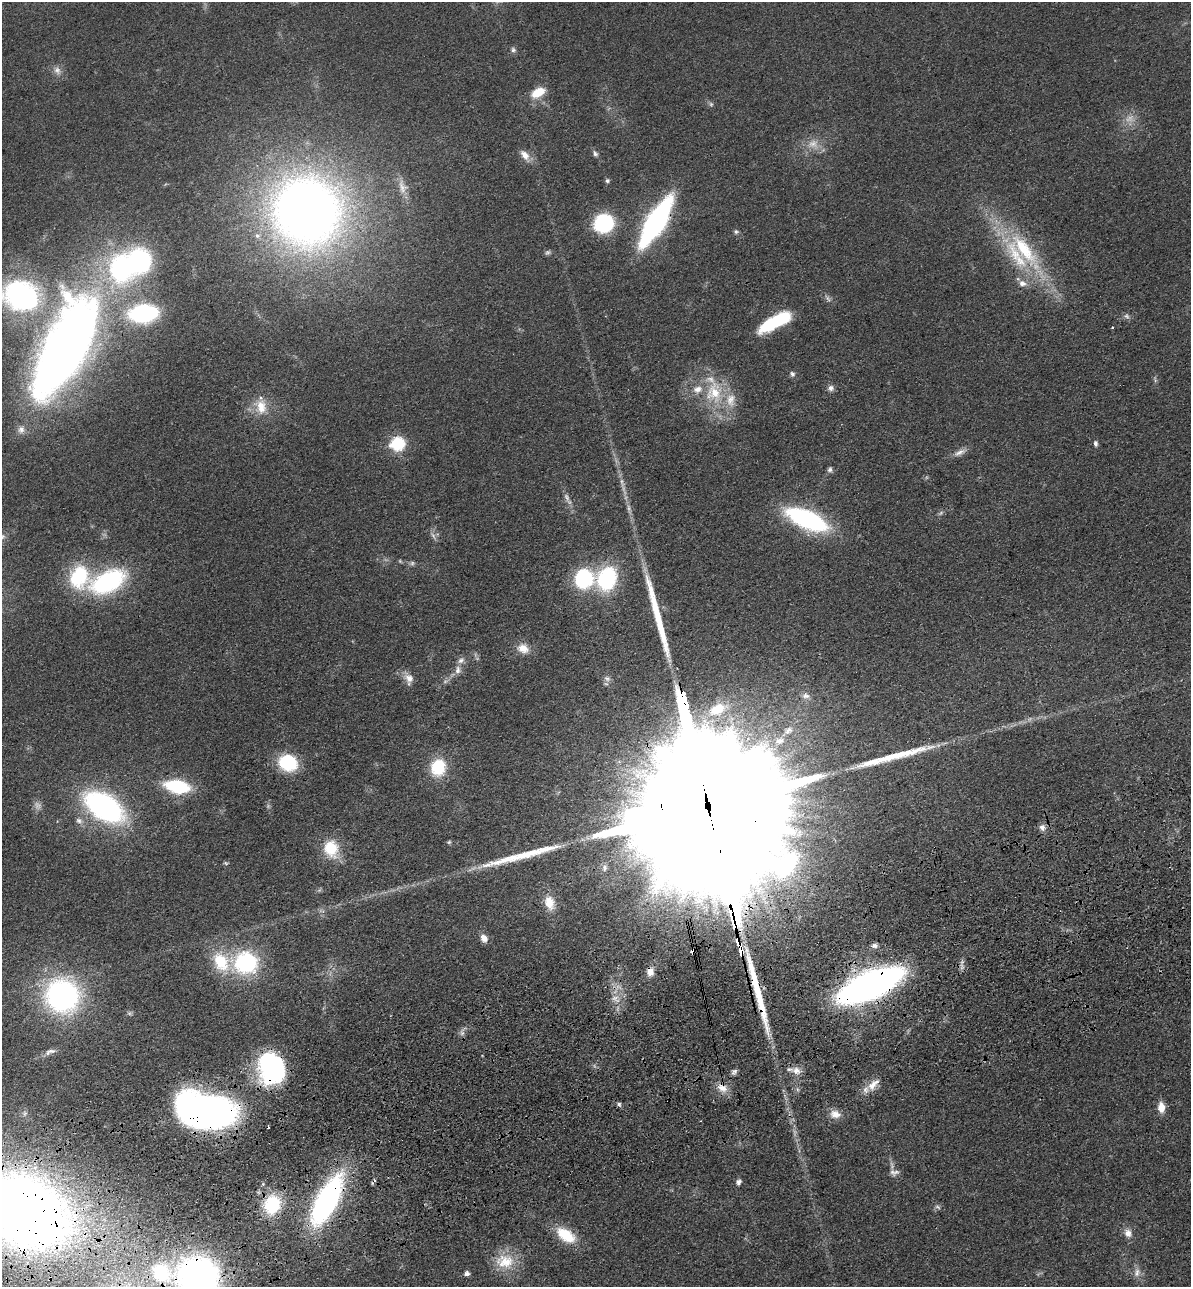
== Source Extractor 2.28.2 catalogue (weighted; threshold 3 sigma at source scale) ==
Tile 7 of 4 x 4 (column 3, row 2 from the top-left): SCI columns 2675-3863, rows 2683-3967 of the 5229 x 5365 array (HDU 1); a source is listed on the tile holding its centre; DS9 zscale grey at full resolution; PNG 1193 x 1289 px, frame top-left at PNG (2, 2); no overlay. Shown black and unused: <1% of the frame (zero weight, under 3 of 4 exposures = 6% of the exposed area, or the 3 px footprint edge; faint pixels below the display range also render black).
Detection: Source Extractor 2.28.2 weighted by HDU 2 'WHT'; one run over the whole footprint, this tile lists its part. Background 0.0462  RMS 0.0058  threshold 0.0259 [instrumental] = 3 sigma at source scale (4.5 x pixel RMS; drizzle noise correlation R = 1.50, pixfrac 1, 0.05/0.05 arcsec/px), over >= 5 px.
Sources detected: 116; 11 too faint to see at this stretch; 2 inside a brighter object's white glare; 4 cosmic-ray / hot-pixel residue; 5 long thin detections or spike segments (spike, bleed or trail) — not listed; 10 inside a brighter listed object's ellipse — not listed separately; the other 84 listed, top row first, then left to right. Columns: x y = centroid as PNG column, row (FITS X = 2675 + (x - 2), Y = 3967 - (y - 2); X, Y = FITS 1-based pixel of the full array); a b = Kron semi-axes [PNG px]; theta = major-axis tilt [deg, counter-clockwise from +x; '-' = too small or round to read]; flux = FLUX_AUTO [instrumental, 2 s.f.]
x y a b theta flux
513 50 7 6 - 1.4
57 70 12 9 -59 3.5
538 92 15 9 29 12
813 144 15 13 -7 7.2
595 154 8 6 -52 1.6
525 155 16 9 -52 5
607 181 6 5 - 1.2
402 187 21 10 -72 6.2
307 211 64 61 -51 590
656 222 33 11 59 210
604 223 14 13 - 63
736 232 7 5 -76 1.2
1024 249 60 20 -54 52
120 268 29 22 -81 84
1022 283 10 8 -15 3.9
21 295 37 28 -16 130
143 313 18 11 5 99
775 322 33 10 29 42
1112 327 3 2 - 0.71
66 347 87 35 64 670
792 374 8 6 -40 1.7
831 388 8 7 - 2.3
714 392 33 25 84 30
261 407 22 14 -82 12
21 429 11 11 - 4.2
397 443 7 6 - 95
1095 443 7 5 -88 1.6
960 452 19 7 26 3.7
830 470 7 6 - 1.5
807 519 34 13 -23 110
79 576 26 20 75 40
584 578 19 18 - 46
607 578 20 16 68 60
108 581 38 21 24 77
523 648 15 11 -24 6.7
458 670 12 8 87 3.3
607 678 9 8 - 2.3
409 679 16 10 -70 5.3
806 696 11 7 -10 2.7
717 709 22 14 27 17
779 741 17 11 19 8.2
288 763 20 16 -21 29
438 767 14 12 80 32
177 786 19 10 -9 49
104 806 29 16 -33 180
708 807 149 27 -77 140000
79 821 10 7 -24 2.7
1042 827 9 8 - 2.7
449 842 5 5 - 0.85
331 848 21 16 -75 20
226 863 6 5 - 0.84
605 868 10 7 73 2.3
549 903 19 12 -73 9.6
484 938 9 7 -60 4.3
874 946 8 7 - 2.1
221 962 29 20 -58 24
246 962 23 20 -2 61
650 972 9 7 -86 4.6
870 985 46 18 24 360
62 996 29 28 - 150
615 999 15 9 -35 5.2
462 1033 7 7 - 2
50 1051 16 7 19 3.2
271 1068 29 24 -76 90
796 1071 14 10 -26 5.4
873 1084 22 9 44 7.4
722 1088 16 11 -34 6.6
619 1104 6 5 - 1.2
1161 1107 10 7 -86 7.2
213 1112 26 21 7 250
835 1114 15 11 -13 5.8
892 1172 14 6 -66 2.8
739 1182 7 6 - 1.9
327 1201 40 16 62 170
272 1204 20 17 73 32
938 1207 8 4 -27 1.3
23 1210 83 61 -26 670
1128 1233 12 10 -61 4.3
566 1235 23 13 -35 20
505 1261 27 20 -1 17
1137 1272 13 8 75 3.7
161 1273 22 18 -44 45
467 1274 5 5 - 2.2
198 1277 28 26 -22 290
Overlapping masked pixels (flux is a lower limit): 12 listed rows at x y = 656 222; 708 807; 650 972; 870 985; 271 1068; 722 1088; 213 1112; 327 1201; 272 1204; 23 1210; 161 1273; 198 1277
Isophote crosses this tile's border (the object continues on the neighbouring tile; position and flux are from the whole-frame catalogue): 4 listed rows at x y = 21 295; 66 347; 23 1210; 198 1277